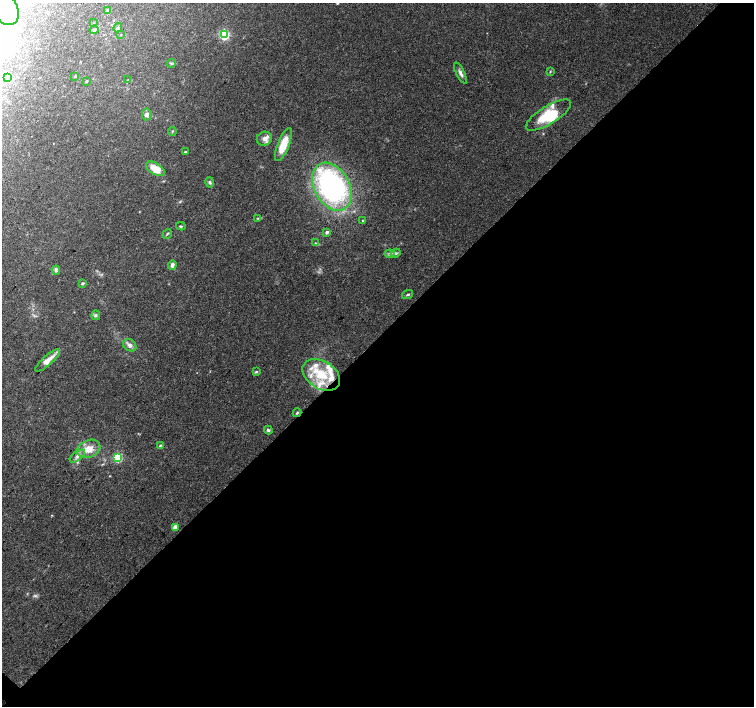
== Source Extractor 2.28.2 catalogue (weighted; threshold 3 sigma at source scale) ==
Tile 12 of 4 x 4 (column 4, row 3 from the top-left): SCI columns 4516-6018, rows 1636-3042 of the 6019 x 6019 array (HDU 1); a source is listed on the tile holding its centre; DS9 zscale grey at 2 x 2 block average (1 PNG px = mean of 2 x 2 image px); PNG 756 x 708 px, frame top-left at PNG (2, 3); each listed source drawn as its Kron ellipse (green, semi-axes under 4 px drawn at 4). Shown black and unused: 52% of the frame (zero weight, under 3 of 4 exposures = <1% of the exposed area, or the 3 px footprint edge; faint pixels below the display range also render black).
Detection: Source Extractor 2.28.2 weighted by HDU 2 'WHT'; one run over the whole footprint, this tile lists its part. Background 0.0754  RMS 0.0052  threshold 0.0232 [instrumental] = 3 sigma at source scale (4.5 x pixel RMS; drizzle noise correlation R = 1.50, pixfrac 1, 0.0396/0.0396 arcsec/px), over >= 5 px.
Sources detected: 59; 1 too faint to see at this stretch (2 x 2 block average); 3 inside a brighter object's white glare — neither listed nor drawn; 8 inside a brighter listed object's ellipse — not listed separately; the other 47 listed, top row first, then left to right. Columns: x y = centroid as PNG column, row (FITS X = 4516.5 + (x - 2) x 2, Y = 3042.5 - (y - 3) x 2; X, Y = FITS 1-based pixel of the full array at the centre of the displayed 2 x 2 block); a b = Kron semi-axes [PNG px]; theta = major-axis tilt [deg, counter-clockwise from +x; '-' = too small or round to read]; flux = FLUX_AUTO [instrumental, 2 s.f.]
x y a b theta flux
5 9 17 12 -61 27
108 10 3 3 - 3
94 23 3 2 - 0.65
118 28 5 4 - 2.2
94 30 4 4 - 1.9
121 35 3 2 - 0.54
224 35 3 3 - 130
172 63 4 3 - 1.5
550 71 3 3 - 1.1
460 73 11 4 -62 4.8
75 76 3 2 - 1.8
7 77 4 3 - 1.6
128 80 3 2 - 0.65
86 81 3 3 - 1.6
147 114 6 5 - 4.4
548 115 26 9 31 42
172 131 4 2 - 1.2
264 139 8 6 28 7.2
283 144 17 6 69 24
185 152 3 3 - 1.8
155 169 10 5 -32 21
210 182 5 4 - 2.4
332 187 25 17 -61 280
258 218 3 2 - 1
363 221 3 3 - 1.5
181 226 5 2 - 1.3
327 232 4 3 - 2.9
167 234 5 2 - 1.3
315 243 3 3 - 0.99
396 253 5 4 - 2.3
390 254 5 3 - 2.3
172 265 5 3 - 4.8
56 270 4 4 - 3.1
83 283 3 2 - 2.6
408 295 6 3 17 1.7
96 315 5 4 - 2.4
130 345 7 5 -38 5.5
48 360 16 5 41 14
256 372 4 3 - 1.6
321 375 20 13 -32 41
297 413 4 3 - 1.5
268 430 4 4 - 2.2
161 446 3 3 - 4.6
89 449 12 8 24 16
77 456 9 4 37 4.8
118 457 3 3 - 110
175 527 3 3 - 16
Isophote crosses this tile's border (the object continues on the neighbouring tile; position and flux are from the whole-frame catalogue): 1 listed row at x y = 5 9
Diffuse or blended objects may show on this block-average render without a row.